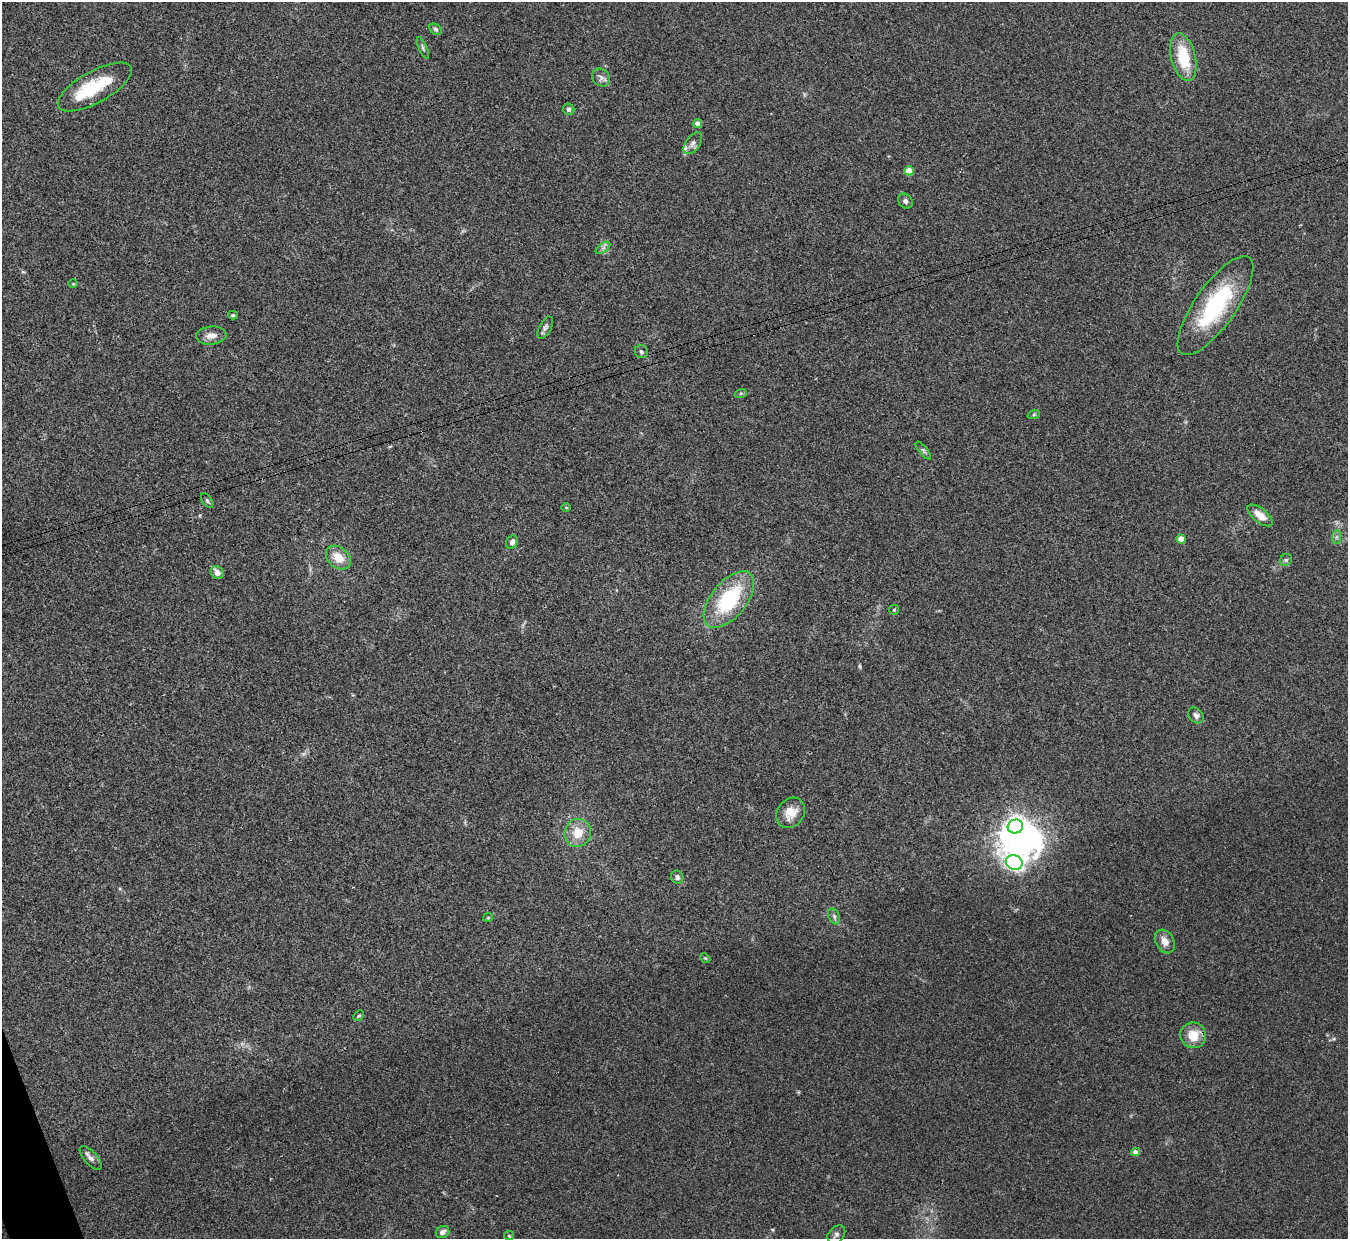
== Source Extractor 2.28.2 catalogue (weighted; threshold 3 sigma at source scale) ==
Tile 7 of 4 x 4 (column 3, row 2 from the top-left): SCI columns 2700-4045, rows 2632-3868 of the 5402 x 5386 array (HDU 1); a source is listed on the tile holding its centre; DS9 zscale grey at full resolution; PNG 1350 x 1241 px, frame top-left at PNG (2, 2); each listed source drawn as its Kron ellipse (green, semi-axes under 4 px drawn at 4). Shown black and unused: <1% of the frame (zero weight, under 3 of 4 exposures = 1% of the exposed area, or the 3 px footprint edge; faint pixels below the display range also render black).
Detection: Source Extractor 2.28.2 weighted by HDU 2 'WHT'; one run over the whole footprint, this tile lists its part. Background 0.0565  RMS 0.0051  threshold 0.0227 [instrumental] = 3 sigma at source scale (4.5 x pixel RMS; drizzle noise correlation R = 1.50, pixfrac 1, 0.05/0.05 arcsec/px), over >= 5 px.
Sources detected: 55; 1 too faint to see at this stretch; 3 inside a brighter object's white glare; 1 cosmic-ray / hot-pixel residue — neither listed nor drawn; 2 inside a brighter listed object's ellipse — not listed separately; the other 48 listed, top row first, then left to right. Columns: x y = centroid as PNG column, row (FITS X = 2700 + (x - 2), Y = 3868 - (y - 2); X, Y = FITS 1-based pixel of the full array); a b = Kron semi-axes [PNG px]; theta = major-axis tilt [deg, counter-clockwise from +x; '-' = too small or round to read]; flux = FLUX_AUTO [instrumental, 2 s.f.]
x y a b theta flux
436 29 7 5 -39 0.99
423 48 12 3 -66 1
1183 57 24 12 -76 19
601 77 10 8 -41 2.1
95 87 41 15 29 25
569 109 6 5 - 0.99
698 124 4 4 - 4.2
693 143 12 7 54 2.2
909 171 5 4 - 10
905 201 8 6 -48 1.6
603 248 8 4 37 1.3
73 284 5 3 - 0.45
1216 306 59 20 55 49
233 315 5 4 - 0.62
545 328 12 6 62 1.7
211 335 15 9 3 4
641 352 7 6 - 1.2
741 393 6 4 18 0.63
1034 414 6 4 19 0.62
923 450 11 4 -50 1.2
207 501 8 5 -53 0.94
566 507 5 3 - 0.44
1260 515 15 7 -39 6.2
1336 537 7 4 89 1.1
1181 539 5 4 - 7.6
512 542 7 5 64 1.8
338 558 14 10 -40 8
1286 560 6 5 - 0.95
217 573 7 5 -49 3
729 599 33 17 51 40
894 610 5 4 - 0.6
1196 715 9 7 -49 2
791 813 16 13 52 7.3
1015 827 8 7 - 270
578 833 14 13 - 9.1
1014 863 8 7 - 140
677 877 7 6 - 1.7
834 916 8 5 -64 1.2
488 918 5 4 - 0.54
1165 941 12 9 -61 4.5
705 958 6 4 -42 0.6
359 1016 6 3 45 0.54
1193 1035 13 13 - 8.8
1136 1152 4 4 - 3.1
91 1158 15 6 -48 2.4
442 1232 7 5 23 2.2
836 1234 10 7 47 1.8
509 1236 5 4 - 0.59